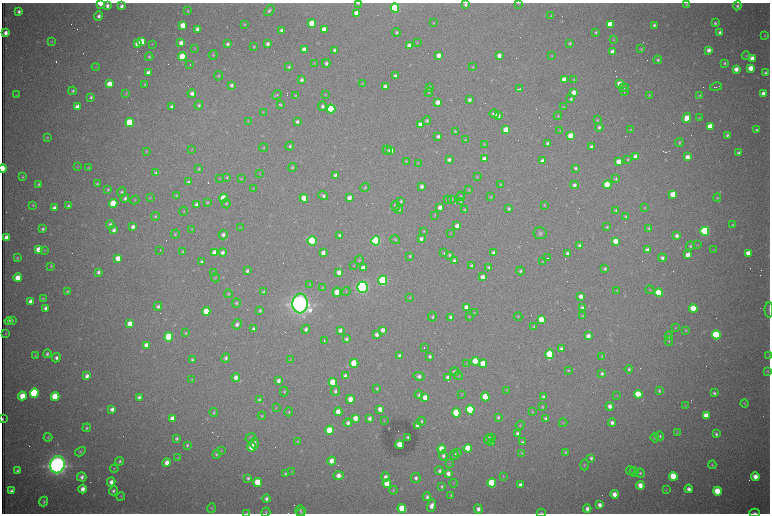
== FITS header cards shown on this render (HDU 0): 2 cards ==
NAXIS1  =                 1536 /fastest changing axis
NAXIS2  =                 1023 /next to fastest changing axis

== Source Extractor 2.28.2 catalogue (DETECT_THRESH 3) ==
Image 1536 x 1023 px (HDU 0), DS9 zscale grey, zoomed out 1/2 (1 PNG px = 2 x 2 image px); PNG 772 x 516 px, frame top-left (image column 1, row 1022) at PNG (2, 3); each listed source drawn as its Kron ellipse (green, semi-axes under 4 px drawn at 4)
Background 2820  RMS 32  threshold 97.4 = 3 sigma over >= 5 px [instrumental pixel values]
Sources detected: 639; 92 cannot appear on this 1/2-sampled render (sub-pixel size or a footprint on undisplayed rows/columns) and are neither listed nor drawn; of the other 547, the 500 brightest by FLUX_AUTO listed and drawn (47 fainter detections omitted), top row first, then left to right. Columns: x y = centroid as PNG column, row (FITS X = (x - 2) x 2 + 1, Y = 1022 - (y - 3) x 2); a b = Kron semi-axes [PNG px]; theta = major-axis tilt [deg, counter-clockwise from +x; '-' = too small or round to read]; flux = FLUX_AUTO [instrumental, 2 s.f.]
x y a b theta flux
100 3 4 2 - 2.0e+05
358 3 4 2 - 7.2e+03
519 3 3 3 - 4.1e+03
687 4 4 3 - 8.8e+03
465 5 4 3 - 1.6e+04
107 6 4 4 - 2.7e+04
121 6 4 3 - 2.6e+04
737 6 4 4 - 1.6e+04
395 8 4 4 - 1.1e+06
269 10 6 4 53 1.5e+04
188 11 4 3 - 7.1e+03
19 12 3 3 - 2.3e+04
357 13 4 4 - 8.5e+04
99 16 5 4 - 2.3e+04
551 16 3 2 - 5.5e+03
433 23 4 3 - 5.2e+03
715 23 3 3 - 1.2e+04
244 24 3 2 - 6.0e+03
312 24 4 4 - 2.8e+05
610 24 4 4 - 2.1e+05
183 25 4 4 - 1.1e+05
654 25 3 3 - 1.4e+04
197 29 4 3 - 3.5e+04
324 29 4 4 - 6.7e+04
282 30 4 3 - 3.6e+04
396 32 4 3 - 1.1e+04
596 32 4 3 - 9.4e+03
720 32 4 4 - 2.4e+04
5 33 4 3 - 3.8e+04
765 36 4 3 - 7.2e+03
614 40 4 3 - 5.7e+03
51 41 3 3 - 5.4e+03
142 41 4 4 - 1.3e+05
417 42 3 3 - 4.6e+03
181 43 4 4 - 4.2e+04
570 43 3 3 - 9.2e+03
138 44 4 4 - 7.4e+04
152 44 3 2 - 4.0e+03
228 44 3 3 - 1.8e+04
268 44 3 3 - 2.4e+04
409 46 4 4 - 5.5e+04
254 47 3 2 - 7.1e+03
195 48 4 3 - 5.5e+03
641 49 4 4 - 7.9e+03
304 50 4 3 - 5.0e+04
335 50 4 3 - 2.7e+04
709 50 4 3 - 3.7e+04
612 52 4 3 - 4.7e+04
213 55 5 4 - 8.5e+03
439 55 4 3 - 5.0e+04
499 56 4 3 - 4.3e+04
551 56 4 3 - 5.1e+03
746 56 4 4 - 7.5e+03
149 57 4 4 - 1.0e+04
182 57 4 4 - 3.1e+05
752 58 4 4 - 5.8e+04
658 60 4 4 - 1.3e+04
314 63 4 3 - 4.8e+03
326 63 4 4 - 1.5e+04
724 63 3 3 - 1.0e+04
190 65 2 1 - 2.0e+05
96 67 4 3 - 4.1e+03
289 67 4 3 - 9.9e+03
473 67 3 3 - 5.4e+03
751 68 4 4 - 9.5e+04
736 69 4 4 - 5.9e+04
148 73 4 3 - 4.2e+04
765 73 3 3 - 1.3e+04
218 76 5 4 - 1.0e+04
395 76 3 3 - 2.6e+04
301 80 4 4 - 1.9e+04
564 80 4 4 - 1.1e+05
574 80 4 3 - 6.2e+03
109 84 4 4 - 1.1e+05
362 84 3 3 - 4.3e+03
619 84 4 4 - 6.6e+04
145 85 3 3 - 9.2e+03
231 85 4 4 - 1.8e+04
385 86 3 3 - 2.5e+04
716 87 6 1 12 5.8e+03
429 88 4 4 - 1.9e+04
624 88 4 4 - 7.8e+03
519 89 4 1 - 9.7e+03
73 91 4 4 - 1.1e+04
429 92 4 3 - 6.4e+03
574 92 4 3 - 5.6e+04
624 92 2 1 - 7.8e+03
126 93 3 3 - 5.6e+03
192 93 4 4 - 2.7e+04
763 93 3 3 - 3.0e+04
16 95 3 3 - 4.1e+03
277 95 5 4 - 1.1e+04
325 95 3 3 - 5.0e+03
649 95 3 3 - 5.5e+03
296 96 4 4 - 1.1e+04
700 96 4 3 - 7.5e+03
91 97 3 3 - 1.1e+04
571 99 4 3 - 1.3e+04
469 100 3 3 - 2.2e+04
437 102 4 4 - 5.0e+04
199 105 4 4 - 1.2e+04
280 105 4 3 - 8.2e+03
171 106 4 3 - 1.5e+04
322 106 5 4 - 2.3e+04
77 107 4 3 - 4.4e+04
563 107 4 3 - 6.5e+03
331 109 4 4 - 6.0e+05
263 112 4 3 - 5.1e+03
494 114 4 4 - 3.4e+04
498 116 4 3 - 3.0e+04
558 116 4 3 - 7.2e+03
687 118 5 4 - 9.5e+04
699 118 3 3 - 5.6e+03
597 120 4 3 - 7.5e+03
248 121 4 3 - 4.9e+03
427 121 4 4 - 1.1e+04
297 122 4 3 - 1.8e+04
130 123 4 4 - 6.2e+05
421 124 4 4 - 6.5e+04
710 126 4 4 - 1.6e+05
599 127 4 4 - 1.6e+04
506 130 4 4 - 1.4e+05
630 130 3 3 - 7.5e+03
756 130 3 3 - 9.9e+03
455 131 4 3 - 8.3e+03
560 131 3 2 - 4.5e+03
727 135 4 4 - 1.4e+04
438 136 4 3 - 2.0e+04
571 136 4 4 - 2.3e+05
47 138 4 3 - 8.3e+03
465 140 4 3 - 8.0e+03
679 142 4 3 - 1.1e+04
548 143 3 3 - 2.2e+04
484 144 4 3 - 5.6e+03
290 146 4 4 - 1.3e+04
591 147 3 3 - 1.4e+04
263 148 4 4 - 7.6e+03
191 149 3 3 - 4.8e+03
387 150 4 4 - 1.4e+04
146 151 4 3 - 4.8e+03
391 151 4 4 - 6.2e+04
739 153 3 3 - 1.7e+04
636 157 4 4 - 1.0e+05
687 157 4 4 - 5.4e+04
484 159 4 3 - 5.3e+04
628 159 4 3 - 7.5e+03
449 160 4 3 - 1.9e+04
406 161 4 3 - 6.2e+03
542 161 4 4 - 4.1e+04
619 162 4 4 - 1.4e+05
418 163 4 3 - 4.6e+03
78 167 4 3 - 4.2e+03
292 167 4 4 - 1.0e+04
3 168 4 2 - 3.0e+05
89 168 3 3 - 5.9e+03
575 168 3 3 - 1.3e+04
199 169 4 3 - 8.1e+03
156 173 4 4 - 1.5e+04
259 174 4 3 - 4.1e+03
335 175 4 4 - 2.3e+04
22 177 3 3 - 8.1e+03
227 177 4 3 - 8.2e+03
477 177 4 3 - 5.4e+03
220 178 3 3 - 4.7e+03
241 179 4 4 - 6.9e+03
616 179 4 4 - 9.9e+03
188 182 3 3 - 1.5e+04
38 184 4 3 - 1.1e+04
97 184 4 3 - 9.8e+03
500 185 3 3 - 7.9e+03
574 185 4 4 - 2.3e+04
607 185 4 4 - 3.1e+05
422 186 4 3 - 2.4e+04
365 187 5 4 - 8.4e+03
253 188 4 3 - 4.1e+03
108 189 4 3 - 8.6e+03
469 189 4 3 - 7.1e+03
122 192 5 4 - 1.4e+04
673 194 4 4 - 1.9e+05
176 195 3 3 - 8.5e+03
323 196 5 4 - 1.7e+04
461 196 5 4 - 8.9e+03
491 197 4 3 - 6.8e+03
125 198 4 4 - 1.7e+04
150 198 4 3 - 5.3e+03
224 198 4 4 - 2.6e+05
304 198 4 4 - 1.3e+05
349 198 4 3 - 4.6e+04
717 198 4 4 - 9.3e+03
448 199 4 4 - 6.4e+03
452 199 4 3 - 7.2e+03
135 200 4 3 - 6.8e+03
401 201 4 3 - 9.8e+03
461 201 4 3 - 7.8e+03
113 203 4 4 - 2.6e+05
208 203 4 3 - 6.9e+03
197 204 4 3 - 2.6e+04
226 204 5 4 - 1.2e+04
33 205 4 3 - 8.8e+03
544 205 3 3 - 6.1e+03
68 206 3 3 - 1.3e+04
396 206 5 4 - 2.3e+04
440 207 4 3 - 3.8e+04
645 207 3 3 - 6.9e+03
54 208 4 3 - 3.8e+04
399 209 4 3 - 1.1e+04
509 209 4 3 - 1.2e+04
465 210 4 3 - 8.3e+03
615 210 3 3 - 8.6e+03
183 211 4 3 - 5.0e+03
435 215 3 3 - 4.6e+03
155 216 4 4 - 9.8e+03
626 217 4 4 - 1.0e+04
110 225 4 4 - 2.0e+04
733 225 4 3 - 8.9e+03
457 226 4 3 - 4.1e+04
133 227 4 3 - 3.1e+04
607 227 4 3 - 8.1e+03
240 228 4 3 - 5.3e+03
649 228 4 3 - 9.8e+03
43 229 3 3 - 1.3e+04
192 229 4 2 - 5.0e+03
114 230 4 4 - 2.4e+04
424 231 3 3 - 5.8e+03
705 231 4 4 - 1.4e+06
450 233 3 2 - 4.2e+03
540 233 6 6 - 1.9e+04
175 234 4 3 - 7.6e+03
223 235 4 4 - 2.6e+04
340 235 3 3 - 1.6e+04
677 236 3 3 - 2.6e+04
6 237 4 3 - 4.0e+04
421 239 4 3 - 2.3e+04
395 240 5 3 - 9.9e+03
312 241 4 4 - 8.0e+05
376 241 4 4 - 1.7e+06
616 241 4 4 - 1.0e+05
580 245 4 4 - 1.6e+04
698 245 3 3 - 4.2e+03
690 246 4 4 - 1.1e+04
38 249 4 4 - 8.6e+04
45 250 4 3 - 5.3e+03
160 250 3 1 - 4.1e+03
647 250 4 4 - 3.7e+04
714 250 4 2 - 4.1e+03
183 251 3 3 - 7.4e+03
222 252 4 4 - 2.4e+04
215 253 4 4 - 1.1e+05
323 253 4 3 - 3.2e+04
444 253 4 3 - 7.9e+03
494 253 4 3 - 3.1e+04
567 253 4 3 - 1.5e+04
748 253 4 4 - 6.1e+04
449 255 4 3 - 9.7e+03
688 255 4 4 - 9.3e+04
410 256 3 3 - 8.2e+03
17 258 3 3 - 8.0e+03
118 258 4 4 - 8.3e+04
548 258 3 1 - 5.6e+03
662 258 4 4 - 2.2e+04
359 260 5 3 - 7.1e+03
454 260 4 4 - 1.5e+04
202 262 3 3 - 1.7e+04
543 262 3 3 - 5.4e+03
354 265 3 3 - 4.3e+03
51 266 4 3 - 9.0e+03
471 266 4 4 - 1.1e+04
489 267 4 4 - 1.6e+04
363 268 4 4 - 3.8e+04
605 269 3 3 - 1.3e+04
247 271 4 3 - 1.7e+04
520 271 4 4 - 1.1e+04
98 272 4 3 - 1.9e+04
339 272 4 3 - 4.6e+04
213 273 4 4 - 1.0e+04
483 277 4 3 - 4.3e+04
18 278 4 4 - 1.3e+05
215 278 4 3 - 6.3e+03
383 280 5 4 - 1.8e+06
310 285 4 3 - 4.9e+03
323 287 4 3 - 5.5e+03
362 287 5 5 - 3.4e+06
617 290 3 3 - 5.0e+03
650 290 5 3 - 6.1e+03
67 291 4 3 - 9.5e+03
263 292 4 3 - 1.1e+04
337 292 5 4 - 7.9e+04
346 292 4 2 - 4.4e+03
659 293 4 4 - 4.2e+05
228 294 4 3 - 8.1e+03
581 296 4 3 - 4.2e+04
410 297 4 3 - 5.9e+03
43 298 3 3 - 6.8e+03
31 301 4 3 - 4.1e+04
236 303 5 4 - 1.1e+04
300 304 10 7 86 9.7e+06
158 306 4 4 - 1.7e+04
466 307 4 4 - 4.3e+04
46 308 4 3 - 2.5e+04
582 308 4 4 - 1.6e+04
693 308 4 4 - 1.6e+05
769 310 7 3 -90 9.3e+03
206 311 4 4 - 1.4e+05
260 311 4 3 - 1.0e+04
474 313 4 3 - 6.1e+03
582 316 4 3 - 7.1e+03
432 317 5 4 - 1.1e+04
451 317 4 4 - 2.2e+04
469 317 3 3 - 4.5e+03
518 317 4 4 - 6.6e+03
541 320 4 4 - 1.3e+05
9 321 4 4 - 2.2e+04
12 321 4 2 - 6.6e+03
130 324 4 4 - 7.8e+04
237 324 5 4 - 2.5e+04
534 326 4 3 - 7.5e+03
675 328 3 3 - 5.0e+03
254 329 4 4 - 1.9e+04
306 329 4 4 - 2.1e+04
340 330 4 3 - 2.4e+04
383 330 4 4 - 3.1e+04
686 330 4 4 - 6.8e+03
5 333 4 2 - 4.4e+03
186 333 4 3 - 7.6e+03
377 334 4 4 - 2.7e+04
716 335 4 4 - 1.0e+06
588 336 4 4 - 5.1e+04
669 336 4 4 - 1.6e+04
169 337 4 4 - 5.8e+05
346 339 4 3 - 1.4e+04
324 340 3 1 - 4.7e+03
669 341 5 3 - 5.8e+03
146 345 4 4 - 5.3e+04
424 347 2 1 - 7.2e+03
561 348 4 4 - 1.8e+04
47 354 4 4 - 1.5e+04
550 354 5 4 - 3.8e+05
35 356 4 3 - 6.2e+03
399 356 4 3 - 2.2e+04
430 356 4 3 - 1.6e+04
602 356 4 4 - 6.3e+03
769 356 4 2 - 4.2e+03
56 358 5 4 - 2.2e+04
226 358 4 4 - 1.7e+04
192 360 4 3 - 1.2e+04
290 360 4 3 - 6.1e+03
475 361 4 4 - 2.8e+05
354 363 4 4 - 3.5e+05
466 363 4 3 - 4.6e+03
483 364 4 4 - 1.7e+05
629 369 4 3 - 1.2e+04
568 370 3 3 - 7.1e+03
768 371 4 3 - 6.5e+03
455 372 4 4 - 2.6e+04
602 373 4 4 - 1.6e+04
87 376 4 3 - 3.0e+04
345 376 4 4 - 2.2e+04
419 376 5 4 - 2.4e+04
458 376 4 3 - 6.4e+03
236 377 4 4 - 4.1e+04
448 377 4 4 - 3.9e+04
192 380 4 3 - 6.5e+03
278 381 4 3 - 2.8e+04
333 382 4 4 - 3.2e+05
377 388 3 3 - 8.1e+03
507 390 3 3 - 4.5e+03
284 391 5 4 - 9.4e+03
335 391 5 4 - 1.7e+04
659 391 4 3 - 1.1e+04
34 393 5 4 - 1.0e+06
714 393 3 3 - 1.4e+04
638 394 4 4 - 3.1e+05
419 395 4 4 - 1.4e+04
462 395 3 3 - 4.5e+03
22 396 4 4 - 1.3e+05
617 396 3 3 - 4.6e+03
55 397 4 4 - 3.6e+05
139 397 4 3 - 2.0e+04
425 397 4 4 - 6.5e+04
485 397 4 4 - 1.9e+05
543 397 4 3 - 1.7e+04
350 399 4 4 - 8.0e+04
259 400 4 3 - 1.2e+04
745 403 4 3 - 6.9e+03
610 406 4 4 - 3.5e+04
685 406 4 3 - 5.6e+03
542 407 4 4 - 6.8e+03
276 408 4 3 - 4.3e+03
112 409 4 3 - 3.1e+04
380 409 4 3 - 4.8e+04
470 410 4 4 - 8.2e+05
214 412 4 3 - 8.2e+03
289 412 4 4 - 7.7e+03
338 412 4 4 - 6.8e+04
532 412 3 3 - 6.3e+03
456 413 4 4 - 4.7e+05
262 416 4 3 - 7.6e+03
706 416 4 4 - 8.7e+04
498 417 3 3 - 1.1e+04
172 418 4 4 - 5.5e+04
355 418 4 4 - 7.3e+04
370 418 4 3 - 2.5e+04
546 418 4 3 - 1.5e+04
3 419 3 1 - 8.0e+03
384 421 3 3 - 4.3e+03
421 421 4 4 - 1.0e+04
348 423 4 4 - 2.3e+04
563 423 4 4 - 6.1e+03
612 423 4 4 - 2.6e+04
418 425 4 3 - 4.7e+04
520 425 5 4 - 7.6e+03
87 428 4 3 - 1.2e+04
329 430 4 4 - 2.8e+05
677 433 4 3 - 5.9e+03
518 434 4 3 - 4.0e+04
716 434 4 3 - 1.6e+04
660 436 4 4 - 1.1e+04
48 437 4 3 - 7.2e+03
408 437 3 3 - 1.2e+04
491 437 2 1 - 1.4e+05
177 438 4 3 - 1.3e+04
251 438 5 3 - 7.8e+03
655 438 5 4 - 1.2e+04
489 439 5 4 - 4.5e+04
298 442 4 3 - 7.6e+03
522 442 4 3 - 1.2e+04
254 443 5 4 - 2.8e+04
491 443 4 3 - 3.5e+04
187 445 3 3 - 1.1e+04
400 445 4 4 - 1.7e+05
252 447 5 4 - 1.2e+05
468 448 4 4 - 2.6e+05
442 449 4 4 - 2.0e+05
221 451 4 3 - 5.1e+03
80 452 6 4 33 1.2e+04
565 452 3 3 - 8.5e+03
458 453 4 4 - 8.0e+03
522 453 4 2 - 5.1e+03
216 454 4 4 - 1.1e+04
443 455 5 4 - 1.8e+04
454 455 4 4 - 1.7e+04
178 458 3 3 - 4.7e+03
591 458 4 3 - 1.6e+04
120 461 4 4 - 1.2e+04
332 461 4 4 - 8.7e+04
167 463 4 4 - 4.5e+04
449 464 4 2 - 4.5e+03
57 465 9 7 75 7.9e+06
584 465 5 4 - 9.1e+03
712 465 4 3 - 7.3e+03
114 469 4 3 - 6.6e+03
17 471 4 3 - 1.6e+04
292 471 3 3 - 4.8e+03
439 471 4 4 - 1.6e+04
630 471 4 3 - 6.4e+03
634 472 5 4 - 1.1e+04
448 473 4 3 - 3.8e+04
640 473 4 4 - 1.1e+04
285 474 4 3 - 1.1e+04
339 476 5 4 - 5.0e+04
673 476 4 4 - 2.8e+05
82 477 5 4 - 2.8e+04
385 477 4 4 - 3.1e+04
503 477 3 3 - 5.0e+03
755 477 4 4 - 9.0e+04
248 478 4 3 - 1.4e+04
416 478 5 5 - 2.2e+04
111 482 4 4 - 3.5e+04
258 482 4 4 - 2.2e+05
387 483 4 4 - 1.5e+05
454 483 4 2 - 4.3e+03
492 483 4 4 - 5.7e+05
520 485 4 3 - 2.6e+04
640 485 4 3 - 8.0e+04
442 486 3 3 - 1.0e+04
83 489 4 3 - 4.8e+04
689 489 4 3 - 3.1e+04
393 490 4 3 - 7.5e+03
666 490 4 3 - 5.0e+03
11 491 4 3 - 2.1e+04
113 491 5 4 - 1.7e+04
717 491 4 4 - 2.2e+05
614 494 4 3 - 5.8e+04
451 495 3 3 - 8.1e+03
121 496 4 3 - 6.3e+03
427 497 4 3 - 1.7e+04
266 499 4 3 - 2.2e+04
44 502 5 3 - 1.1e+04
600 505 4 3 - 3.1e+04
432 506 6 3 70 4.8e+04
211 508 5 4 - 7.2e+03
402 508 4 4 - 2.3e+05
478 509 4 4 - 3.4e+04
587 509 4 3 - 3.1e+04
300 511 5 5 - 1.4e+04
266 512 4 4 - 9.0e+03
301 512 4 4 - 9.6e+03
247 513 4 2 - 4.2e+03
541 513 4 2 - 7.7e+03
755 513 5 3 - 1.3e+04
At the frame edge (FLAGS 8, measured only in part): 10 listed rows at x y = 100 3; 358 3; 519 3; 3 168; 769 310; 769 356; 3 419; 247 513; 541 513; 755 513
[47 fainter detections neither listed nor drawn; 92 sub-pixel or undisplayed-footprint detections neither listed nor drawn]